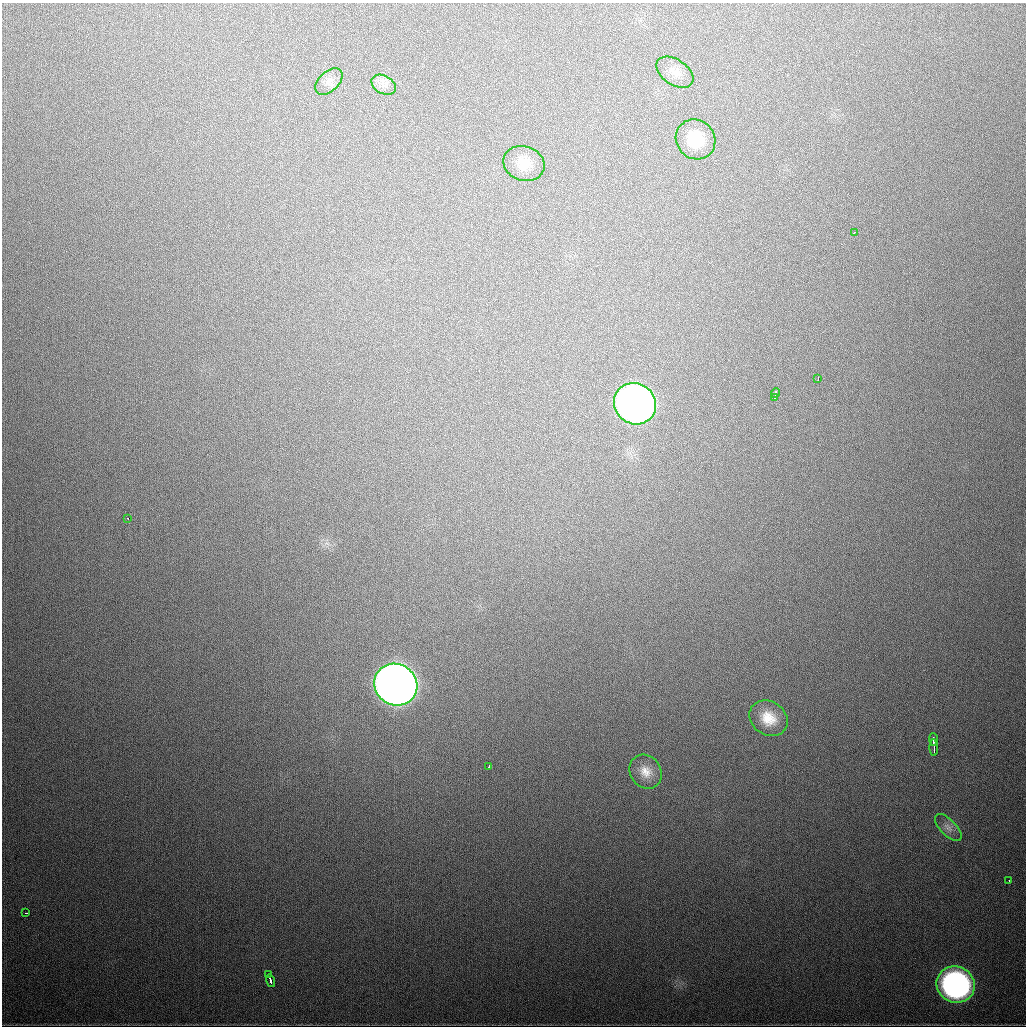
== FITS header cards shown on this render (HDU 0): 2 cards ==
NAXIS1  =                 1024
NAXIS2  =                 1024

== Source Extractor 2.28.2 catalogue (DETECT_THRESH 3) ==
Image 1024 x 1024 px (HDU 0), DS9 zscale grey, 1 PNG px = 1 image px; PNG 1028 x 1028 px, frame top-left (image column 1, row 1024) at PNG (2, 3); each listed source drawn as its Kron ellipse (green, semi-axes under 4 px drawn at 4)
Background 581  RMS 19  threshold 56.5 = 3 sigma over >= 5 px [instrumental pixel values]
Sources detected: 23; all 23 listed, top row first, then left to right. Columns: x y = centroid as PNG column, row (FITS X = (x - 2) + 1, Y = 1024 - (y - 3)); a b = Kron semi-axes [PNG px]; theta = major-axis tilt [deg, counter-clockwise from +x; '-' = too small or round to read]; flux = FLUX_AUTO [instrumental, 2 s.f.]
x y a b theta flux
675 72 21 12 -34 1.3e+04
329 81 16 10 44 1.0e+04
384 85 13 9 -30 9.3e+03
696 139 21 19 -47 3.9e+04
524 164 21 17 -19 2.4e+04
854 232 3 2 - 1.6e+03
818 379 4 2 - 2.0e+03
775 393 5 3 - 3.1e+03
774 398 4 2 - 4.0e+03
635 404 22 20 -36 1.0e+06
127 518 3 2 - 1.1e+04
396 685 22 20 -35 2.3e+06
769 718 20 16 -35 3.0e+04
933 740 6 3 -88 4.0e+03
934 748 8 2 -88 4.9e+03
488 767 3 2 - 4.8e+03
646 772 18 15 -54 1.9e+04
948 827 17 8 -46 8.4e+03
1009 881 3 2 - 2.5e+03
26 913 3 2 - 2.0e+03
268 975 4 2 - 3.4e+03
270 981 6 3 -74 9.1e+03
956 985 19 18 - 3.9e+05